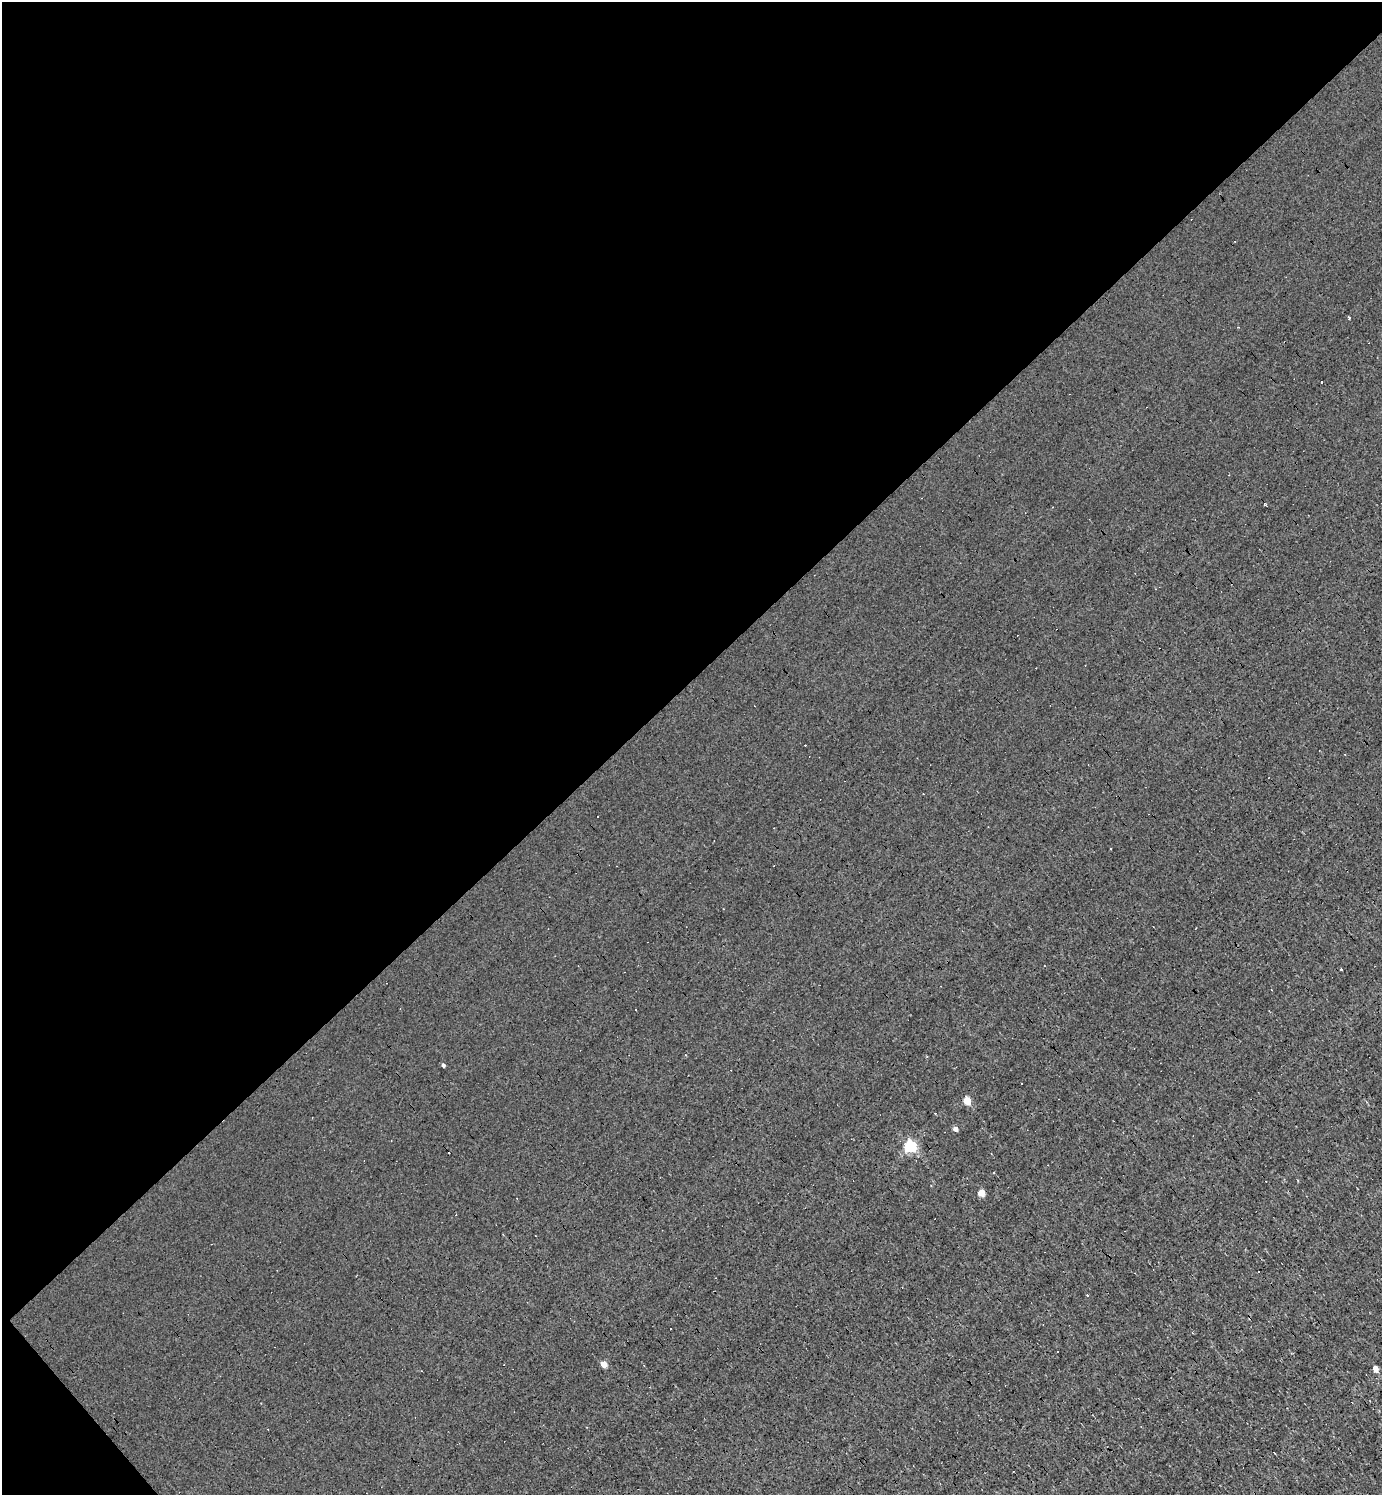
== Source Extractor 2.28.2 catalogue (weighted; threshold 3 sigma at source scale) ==
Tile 5 of 4 x 4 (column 1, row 2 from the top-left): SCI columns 153-1532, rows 2985-4477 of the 5968 x 5969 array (HDU 1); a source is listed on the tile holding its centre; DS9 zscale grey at full resolution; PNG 1384 x 1497 px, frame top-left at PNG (2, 2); no overlay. Shown black and unused: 46% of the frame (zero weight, under 3 of 4 exposures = <1% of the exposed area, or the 3 px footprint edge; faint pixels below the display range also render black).
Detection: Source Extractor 2.28.2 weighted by HDU 2 'WHT'; one run over the whole footprint, this tile lists its part. Background 0.00165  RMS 0.04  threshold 0.178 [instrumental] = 3 sigma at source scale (4.5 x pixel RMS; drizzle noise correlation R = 1.50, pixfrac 1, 0.05/0.05 arcsec/px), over >= 5 px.
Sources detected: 28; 14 cosmic-ray / hot-pixel residue — not listed; the other 14 listed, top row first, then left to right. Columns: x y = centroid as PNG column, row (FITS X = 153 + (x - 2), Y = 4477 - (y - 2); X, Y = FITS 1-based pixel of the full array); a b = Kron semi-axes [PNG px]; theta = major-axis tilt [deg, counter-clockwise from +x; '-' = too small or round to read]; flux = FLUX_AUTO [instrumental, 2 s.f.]
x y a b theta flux
1238 327 4 3 - 3.5
1265 504 3 3 - 4.8
1110 849 3 2 - 4.9
1044 966 3 2 - 3.2
1341 969 3 3 - 18
443 1065 4 4 - 8.5
967 1101 5 4 - 110
955 1129 4 4 - 26
910 1146 5 5 - 580
981 1193 4 4 - 89
456 1215 3 2 - 3.9
1087 1295 3 3 - 3.6
604 1364 4 4 - 70
1375 1368 4 4 - 68